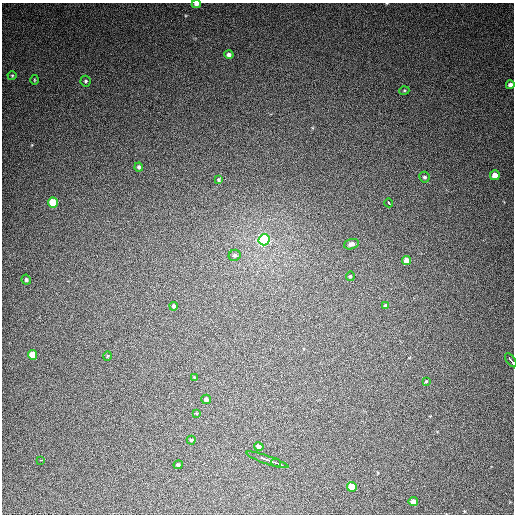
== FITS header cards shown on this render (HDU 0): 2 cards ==
NAXIS1  =                  512
NAXIS2  =                  512

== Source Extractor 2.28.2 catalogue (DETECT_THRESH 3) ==
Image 512 x 512 px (HDU 0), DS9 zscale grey, 1 PNG px = 1 image px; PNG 516 x 516 px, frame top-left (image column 1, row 512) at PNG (2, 3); each listed source drawn as its Kron ellipse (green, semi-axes under 4 px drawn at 4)
Background 380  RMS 9.4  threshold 28.2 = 3 sigma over >= 5 px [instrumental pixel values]
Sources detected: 36; all 36 listed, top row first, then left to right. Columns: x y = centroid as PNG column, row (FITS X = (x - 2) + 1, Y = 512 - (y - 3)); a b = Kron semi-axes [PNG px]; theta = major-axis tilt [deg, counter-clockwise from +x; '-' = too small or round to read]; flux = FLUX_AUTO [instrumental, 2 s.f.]
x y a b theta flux
196 4 4 3 - 2500
229 54 5 4 - 1800
12 76 4 4 - 620
34 80 5 3 - 540
85 81 5 5 - 1100
510 85 4 4 - 2400
404 91 5 3 - 580
139 167 4 4 - 1300
495 175 5 5 - 5300
424 177 5 5 - 1300
219 180 3 3 - 850
53 203 5 5 - 22000
389 203 4 3 - 6000
264 240 5 5 - 130000
351 244 7 5 15 2200
235 255 6 5 - 1300
407 260 4 4 - 5700
350 276 5 4 - 880
26 280 5 4 - 1200
174 306 4 4 - 1200
385 306 4 4 - 1500
33 355 5 4 - 9800
107 356 5 3 - 550
511 360 8 3 -54 12000
194 377 4 3 - 430
426 381 3 3 - 640
206 399 5 5 - 1700
196 413 4 3 - 510
191 440 4 4 - 710
259 447 5 4 - 2500
41 460 3 2 - 4400
267 460 22 3 -19 31000
276 463 5 3 - 9000
178 465 4 4 - 1300
352 487 5 5 - 13000
413 502 4 4 - 4300
At the frame edge (FLAGS 8, measured only in part): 3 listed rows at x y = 196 4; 510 85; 511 360